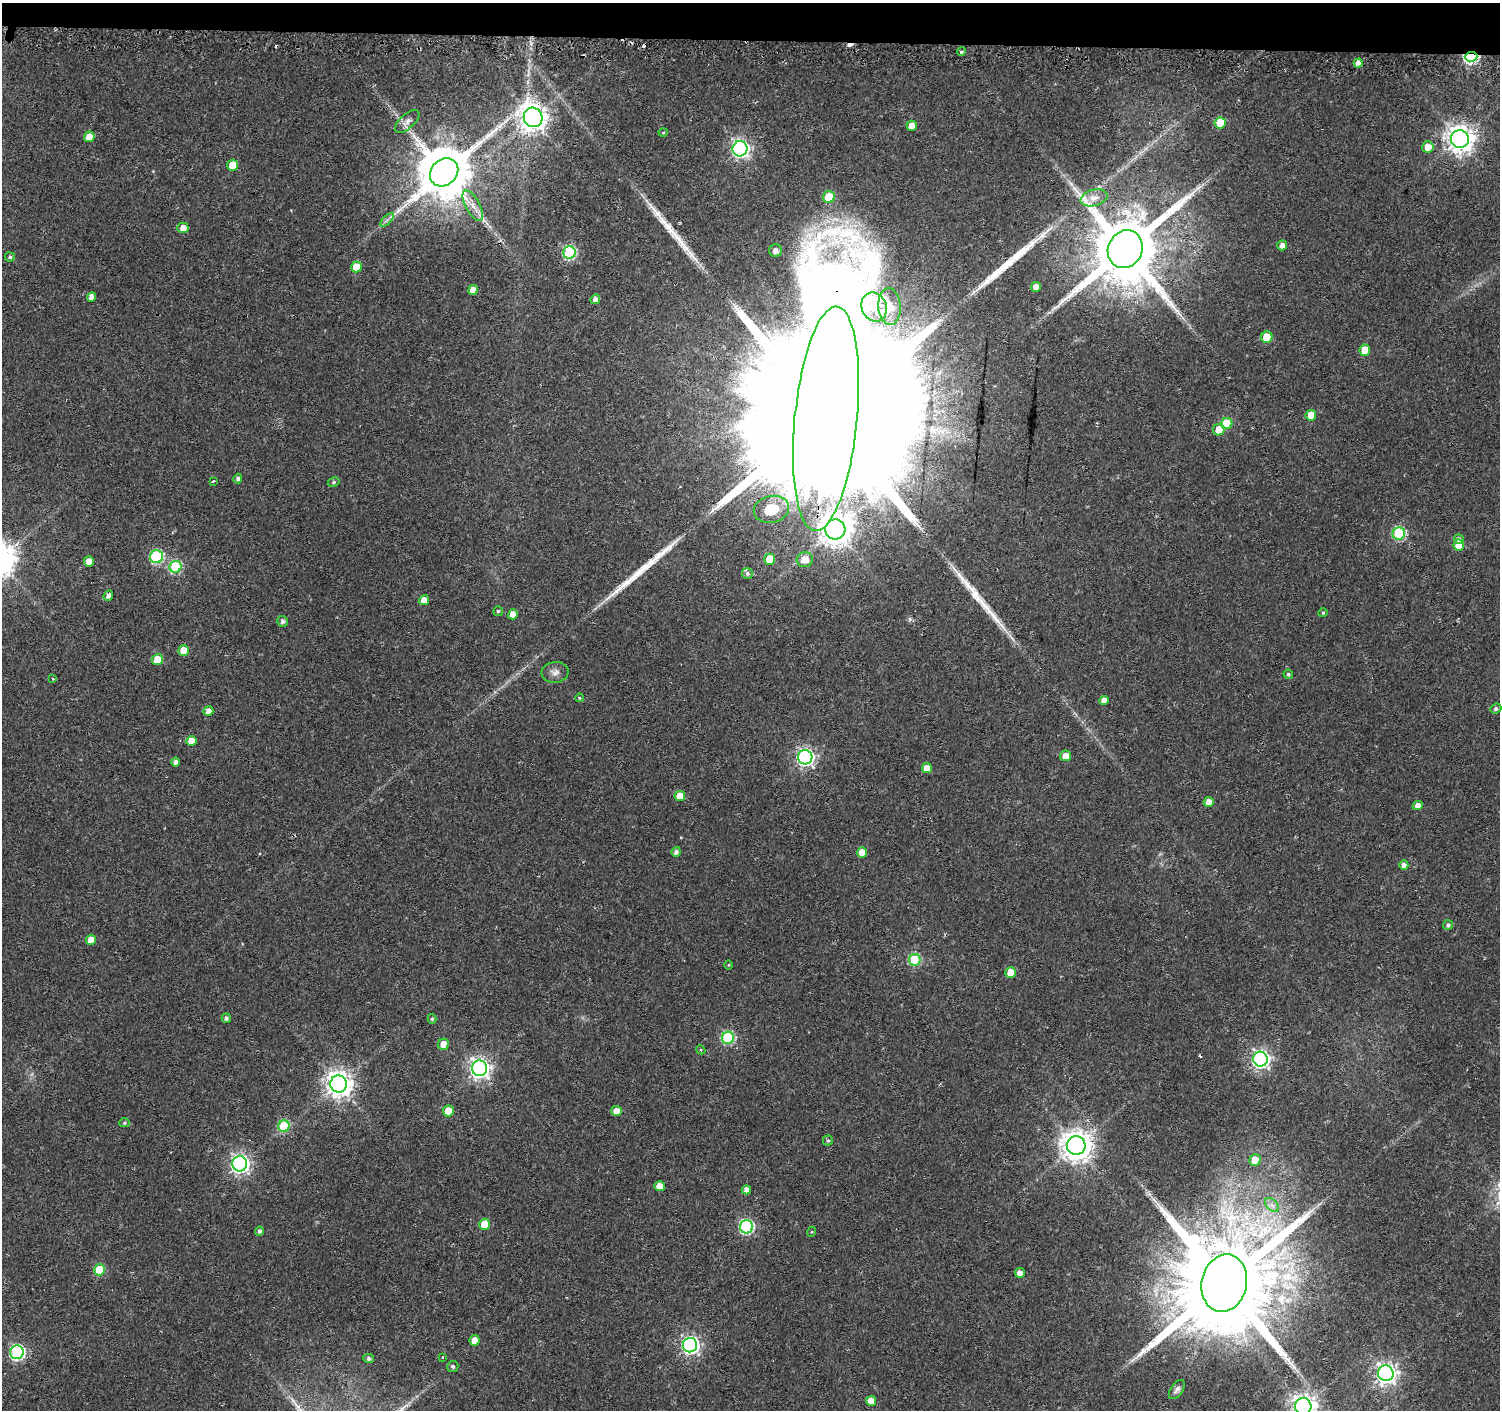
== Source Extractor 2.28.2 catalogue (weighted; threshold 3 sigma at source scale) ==
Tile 2 of 3 x 3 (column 2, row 1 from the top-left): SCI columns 1618-3115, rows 4180-5587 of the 4662 x 5899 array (HDU 1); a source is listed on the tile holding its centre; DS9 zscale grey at full resolution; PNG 1502 x 1412 px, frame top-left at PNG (2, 3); each listed source drawn as its Kron ellipse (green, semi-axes under 4 px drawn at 4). Shown black and unused: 3% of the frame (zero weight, under 2 of 3 exposures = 3% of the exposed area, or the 3 px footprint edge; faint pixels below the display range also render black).
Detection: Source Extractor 2.28.2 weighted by HDU 2 'WHT'; one run over the whole footprint, this tile lists its part. Background 0.0177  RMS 0.0033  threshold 0.0147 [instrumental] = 3 sigma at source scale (4.5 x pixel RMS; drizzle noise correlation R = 1.50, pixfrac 1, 0.0396/0.0396 arcsec/px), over >= 5 px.
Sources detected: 131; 5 cosmic-ray / hot-pixel residue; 6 long thin detections or spike segments (spike, bleed or trail) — neither listed nor drawn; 2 inside a brighter listed object's ellipse — not listed separately; the other 118 listed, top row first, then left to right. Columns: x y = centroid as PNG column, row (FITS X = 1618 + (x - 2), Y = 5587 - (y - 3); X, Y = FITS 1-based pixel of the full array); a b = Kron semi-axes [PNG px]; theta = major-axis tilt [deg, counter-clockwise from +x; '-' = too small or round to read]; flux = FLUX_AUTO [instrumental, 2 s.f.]
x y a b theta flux
961 52 4 3 - 0.75
1471 57 6 5 - 65
1358 63 4 4 - 1.7
533 117 10 9 - 360
407 121 15 7 43 1.9
1220 123 5 5 - 9.2
912 126 5 5 - 3.8
663 132 4 3 - 0.31
89 137 5 5 - 4.5
1460 139 9 9 - 380
1428 147 6 5 - 3.4
740 149 7 7 - 110
233 165 5 5 - 7.2
444 172 15 13 44 2300
829 197 6 6 - 13
1094 198 14 8 15 2.8
473 206 17 7 -60 3.2
387 220 8 4 45 0.99
183 228 5 5 - 2.3
1282 245 5 5 - 1.7
1125 249 19 17 64 4200
776 251 6 6 - 2.1
569 252 6 6 - 40
10 257 5 4 - 0.81
357 267 5 5 - 7.4
1036 287 5 5 - 2.7
473 290 5 4 - 2.9
92 297 5 4 - 2.2
595 299 5 4 - 1.8
874 307 15 12 -68 4.8
889 307 18 11 -86 3.2
1267 337 5 5 - 10
1365 350 5 5 - 7.3
1311 415 5 5 - 5.5
826 419 113 31 84 63000
1227 423 6 5 - 12
1219 430 6 5 - 4.6
238 479 5 4 - 1
213 481 4 3 - 0.6
334 482 6 4 28 0.53
771 509 18 13 12 12
835 529 10 10 - 510
1399 534 6 6 - 37
1459 539 5 4 - 1.2
1459 545 5 5 - 7.9
156 557 6 6 - 37
770 559 5 5 - 6.2
805 560 8 7 - 3.1
89 562 5 5 - 3.5
175 567 6 5 - 31
747 573 5 5 - 0.79
108 596 5 4 - 1.4
424 600 5 5 - 3.8
498 611 5 5 - 0.57
1323 613 4 4 - 0.38
513 614 5 4 - 2.8
283 621 5 5 - 1.1
183 650 5 5 - 5.6
157 659 5 5 - 5.3
555 672 13 10 5 2.1
1288 674 5 4 - 0.65
53 679 4 3 - 0.27
579 698 4 3 - 0.46
1104 700 5 4 - 2.8
1496 709 5 5 - 0.74
208 711 5 5 - 2.5
191 741 5 5 - 4.5
1065 756 5 5 - 3
805 757 7 7 - 110
176 762 4 4 - 1.4
927 768 5 5 - 4.2
680 796 5 5 - 5
1209 802 5 5 - 2.7
1418 805 5 4 - 2.2
676 852 5 4 - 1.3
862 852 5 5 - 4.3
1404 865 4 4 - 1.8
1448 925 5 4 - 0.8
91 940 5 5 - 3.6
915 960 6 6 - 26
729 965 4 3 - 0.26
1011 972 5 5 - 5.2
226 1018 5 4 - 1
432 1019 5 4 - 0.51
728 1038 6 6 - 37
443 1044 5 5 - 3.5
701 1050 5 3 - 0.33
1260 1059 7 7 - 120
479 1068 8 7 - 170
339 1084 8 8 - 320
448 1111 5 5 - 6.3
617 1111 5 5 - 3.3
124 1123 5 4 - 0.47
284 1126 6 5 - 21
828 1141 5 5 - 0.71
1076 1145 9 9 - 510
1255 1160 6 5 - 5.5
240 1164 7 7 - 130
659 1186 5 5 - 3.7
746 1190 5 4 - 1.8
1272 1205 8 5 -45 1.3
485 1224 5 5 - 9
746 1227 7 6 - 52
259 1231 5 4 - 0.9
811 1232 5 3 - 0.29
100 1270 5 5 - 12
1020 1273 5 4 - 2.3
1224 1283 29 22 78 9400
475 1340 5 5 - 4
690 1345 7 7 - 120
17 1352 7 6 - 65
443 1357 3 3 - 0.49
369 1358 5 4 - 0.98
453 1366 5 5 - 0.72
1386 1373 8 7 - 180
1177 1390 11 6 54 1.3
871 1401 5 5 - 3.8
1303 1406 8 8 - 270
Overlapping masked pixels (flux is a lower limit): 3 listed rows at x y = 1471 57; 826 419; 835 529
Isophote crosses this tile's border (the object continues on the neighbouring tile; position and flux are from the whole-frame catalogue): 1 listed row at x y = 1303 1406